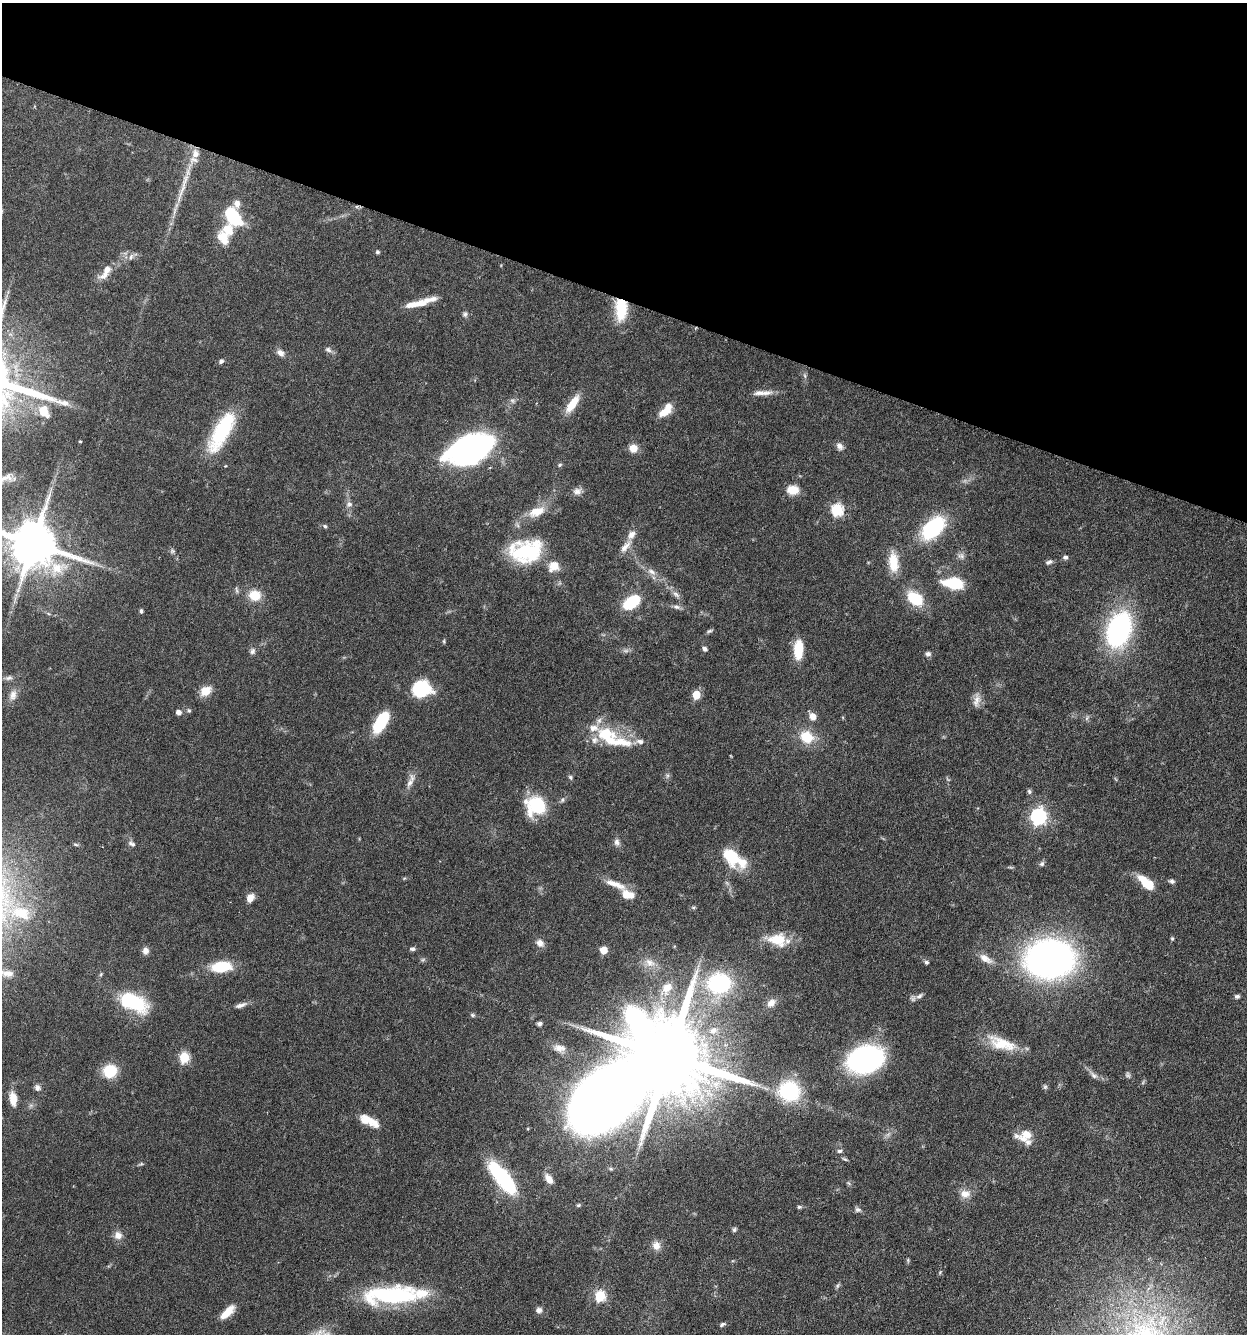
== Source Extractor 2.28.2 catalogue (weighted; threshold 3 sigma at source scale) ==
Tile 2 of 4 x 4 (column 2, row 1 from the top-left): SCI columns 1561-2805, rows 4028-5359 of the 5510 x 5381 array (HDU 1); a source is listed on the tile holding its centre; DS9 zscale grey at full resolution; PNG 1249 x 1336 px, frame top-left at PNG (2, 3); no overlay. Shown black and unused: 22% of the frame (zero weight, under 3 of 6 exposures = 4% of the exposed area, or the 3 px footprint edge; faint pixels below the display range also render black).
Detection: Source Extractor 2.28.2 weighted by HDU 2 'WHT'; one run over the whole footprint, this tile lists its part. Background 0.0651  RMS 0.0032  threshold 0.0132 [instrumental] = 3 sigma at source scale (4.09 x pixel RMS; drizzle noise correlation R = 1.36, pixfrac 0.8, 0.05/0.05 arcsec/px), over >= 5 px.
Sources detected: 161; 2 too faint to see at this stretch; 1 inside a brighter object's white glare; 1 long thin detection or spike segment (spike, bleed or trail) — not listed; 17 inside a brighter listed object's ellipse — not listed separately; the other 140 listed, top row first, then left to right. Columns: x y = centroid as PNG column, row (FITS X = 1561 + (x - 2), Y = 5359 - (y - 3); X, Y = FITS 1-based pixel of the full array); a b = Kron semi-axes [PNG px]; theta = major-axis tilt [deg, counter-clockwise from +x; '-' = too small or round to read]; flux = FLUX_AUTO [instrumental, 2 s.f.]
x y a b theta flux
195 154 13 11 -88 2.6
237 203 10 8 -89 1.8
232 216 18 10 -57 19
223 238 17 12 -61 4.4
377 252 5 4 - 0.52
131 257 9 5 82 0.82
105 272 26 10 55 3.8
420 303 39 7 20 5.4
621 309 23 12 89 11
465 314 7 6 - 0.69
328 350 9 7 -29 0.95
280 353 10 7 -39 1.5
221 361 7 5 37 0.69
805 376 8 3 -71 0.56
762 393 28 6 2 2.6
512 401 8 7 - 0.83
572 404 23 8 56 5.6
44 411 18 12 -57 5.3
664 412 15 8 25 4
221 431 48 16 61 22
80 441 3 2 - 0.29
839 446 10 7 -57 1.4
633 448 8 8 - 3.4
469 449 42 23 22 74
560 465 6 4 23 0.47
6 478 23 11 17 3.8
793 490 13 10 -3 4.3
577 491 12 8 15 1.6
349 504 9 8 - 1.1
837 510 6 6 - 29
536 512 23 12 21 5.3
325 526 5 5 - 0.51
933 528 25 14 44 25
33 544 15 13 -29 1600
625 546 20 8 49 2.4
172 551 7 5 21 0.56
526 551 29 19 8 28
961 556 9 7 -23 1.1
1065 557 6 5 - 0.73
893 562 24 11 -87 6.5
1049 562 9 5 26 0.83
553 566 14 12 45 3.4
652 572 13 7 -29 1.7
954 583 15 8 -8 18
676 594 12 6 -37 1.2
255 595 14 13 - 5.1
915 599 13 9 -39 15
632 602 14 8 36 17
676 607 10 6 -9 1
141 611 5 4 - 0.61
1119 629 28 17 70 63
709 631 8 4 26 0.53
444 641 6 4 -72 0.35
705 649 6 5 - 0.82
798 650 18 9 88 8.4
252 651 9 6 66 0.92
928 654 7 6 - 0.89
9 678 11 6 17 0.99
422 688 17 14 -1 17
205 691 12 9 36 4.3
13 695 15 9 71 2.1
696 695 5 5 - 10
977 700 20 9 81 2.2
189 710 6 5 - 0.43
178 712 5 5 - 1.6
813 716 8 7 - 2.4
1087 718 8 4 54 0.55
381 722 22 10 59 15
605 734 31 17 2 11
807 737 16 14 -30 7.3
640 741 11 7 -11 1.5
667 776 7 4 72 0.56
570 777 6 5 - 0.52
410 783 14 7 59 1.9
1029 791 6 5 - 0.6
562 800 7 5 61 0.61
536 805 19 18 - 17
1038 817 7 6 - 84
617 842 9 7 -78 1.2
132 844 11 6 -28 0.97
731 856 25 16 -55 10
1042 864 8 6 44 0.71
1172 881 7 5 -13 0.76
1147 883 18 8 -41 7.9
615 884 31 8 -21 4.1
250 898 11 8 61 2
1172 939 5 4 - 0.39
777 940 22 14 -6 8.6
540 943 11 9 -44 1.8
413 949 7 5 4 0.75
604 950 5 5 - 6.6
146 951 8 7 - 1.5
985 958 18 9 -32 2.9
1050 959 38 30 0 140
926 962 6 5 - 0.59
650 963 15 10 -29 2.5
221 967 20 10 6 11
7 973 20 10 -6 3.1
719 983 25 22 8 29
667 988 16 11 58 3.7
919 996 11 6 39 1.2
1237 996 7 5 -11 0.64
133 1002 22 11 -23 28
771 1003 13 9 41 2
241 1005 17 6 19 1.4
472 1015 6 5 - 0.49
539 1024 5 4 - 0.87
713 1030 14 10 24 3.1
1002 1043 38 14 -20 8.9
559 1048 17 9 -8 2.2
669 1056 26 15 -24 5900
184 1058 6 5 - 21
865 1059 25 18 18 79
110 1071 13 11 34 10
1093 1075 12 6 -42 1.2
37 1087 8 7 - 0.97
1045 1087 7 6 - 0.57
789 1091 22 20 -18 22
13 1099 15 8 -85 3.8
365 1120 17 11 -30 3.8
1026 1134 15 11 -21 3.6
840 1151 7 5 16 0.69
845 1159 8 3 -26 0.46
141 1164 6 4 18 0.42
503 1178 28 10 -51 44
549 1179 12 7 -57 2.5
965 1194 14 11 0 2.7
578 1205 6 4 21 0.45
799 1207 6 5 - 0.48
858 1210 9 7 -9 0.88
734 1230 6 5 - 0.54
118 1235 11 11 - 2
656 1245 11 10 - 2.3
940 1272 5 4 - 0.36
837 1286 8 4 60 0.53
392 1295 57 17 3 39
600 1296 6 5 - 23
539 1310 8 7 - 1.2
227 1312 18 7 45 4.6
722 1324 8 5 26 0.63
Overlapping masked pixels (flux is a lower limit): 1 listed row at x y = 621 309
Isophote crosses this tile's border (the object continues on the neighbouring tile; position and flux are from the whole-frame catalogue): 3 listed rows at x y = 6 478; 33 544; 7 973
Unlisted compact peaks at least as high as the median listed source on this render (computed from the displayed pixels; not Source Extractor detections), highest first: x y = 66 403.